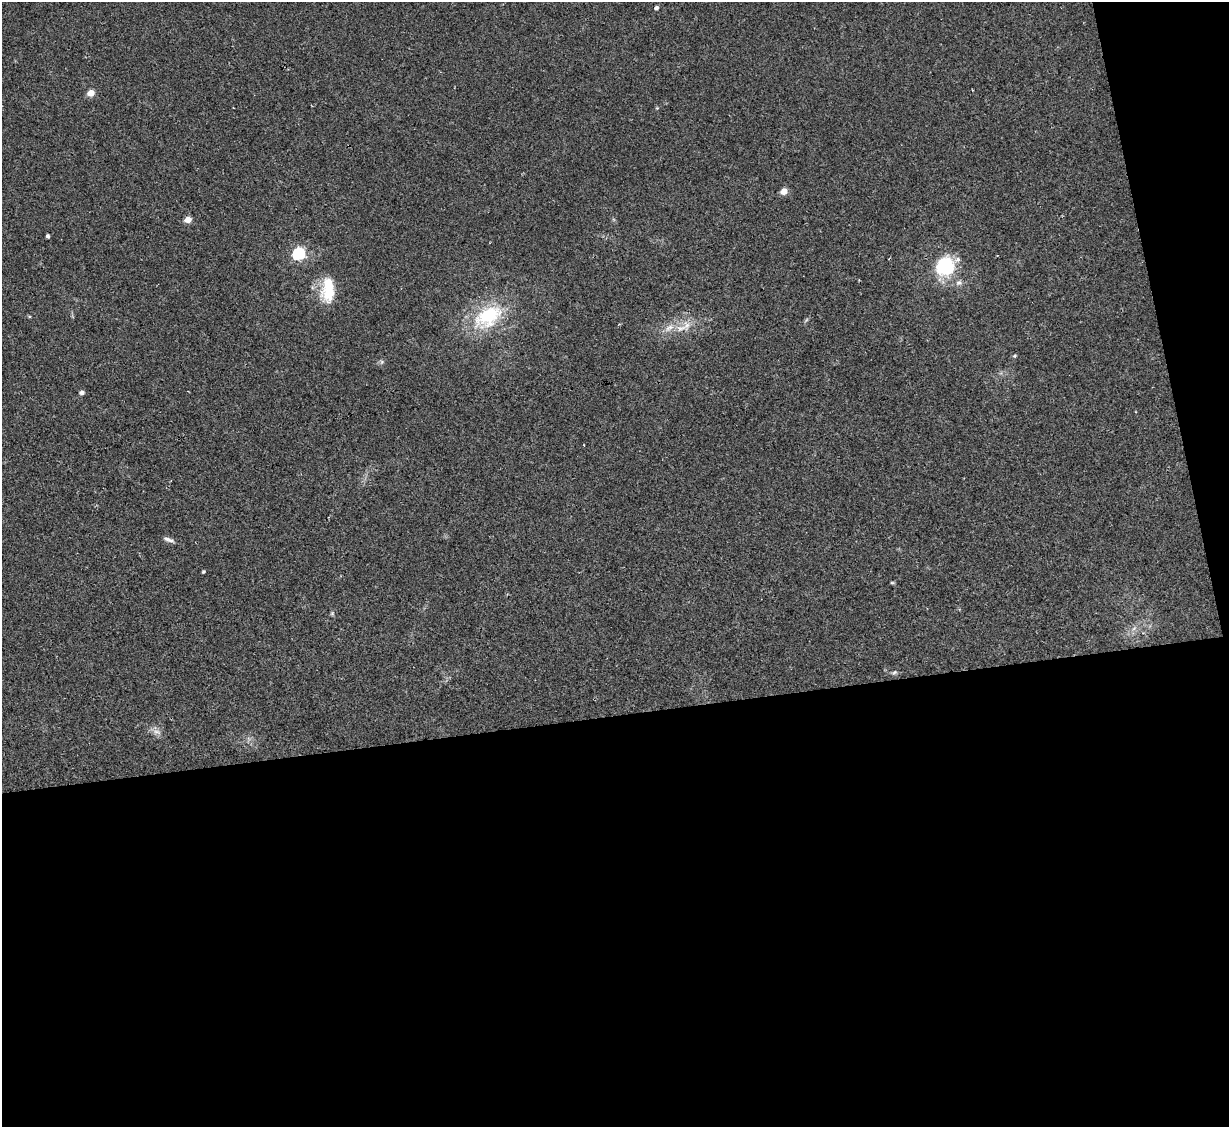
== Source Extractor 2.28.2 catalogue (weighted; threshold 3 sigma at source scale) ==
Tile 16 of 4 x 4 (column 4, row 4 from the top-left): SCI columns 3682-4908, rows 252-1376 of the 4908 x 4890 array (HDU 1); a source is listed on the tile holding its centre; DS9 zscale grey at full resolution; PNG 1231 x 1129 px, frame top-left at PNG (2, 2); no overlay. Shown black and unused: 40% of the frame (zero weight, under 2 of 3 exposures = <1% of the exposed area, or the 3 px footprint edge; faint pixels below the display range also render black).
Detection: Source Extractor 2.28.2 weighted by HDU 2 'WHT'; one run over the whole footprint, this tile lists its part. Background 0.0692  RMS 0.0091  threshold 0.0411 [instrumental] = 3 sigma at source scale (4.5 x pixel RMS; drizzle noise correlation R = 1.50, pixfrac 1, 0.05/0.05 arcsec/px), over >= 5 px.
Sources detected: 25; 3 inside a brighter listed object's ellipse — not listed separately; the other 22 listed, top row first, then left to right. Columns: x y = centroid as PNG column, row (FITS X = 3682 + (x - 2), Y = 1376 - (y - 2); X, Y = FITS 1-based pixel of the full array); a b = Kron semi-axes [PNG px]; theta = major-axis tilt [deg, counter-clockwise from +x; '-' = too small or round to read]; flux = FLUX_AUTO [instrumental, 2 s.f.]
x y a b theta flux
656 8 4 4 - 3
91 93 5 4 - 16
657 108 4 4 - 0.82
784 191 5 4 - 14
188 220 5 4 - 15
48 236 4 3 - 1.7
299 254 6 5 - 150
945 267 21 19 54 51
959 283 8 7 - 3.2
328 290 32 15 88 30
488 316 38 23 35 63
681 328 17 8 15 9.7
1015 356 5 4 - 1.2
382 362 7 4 89 1.5
82 393 6 4 1 2.7
169 540 16 5 -19 3.9
203 572 3 3 - 1.3
892 583 6 4 0 0.95
332 613 6 5 - 1.3
1134 628 7 4 20 2.1
894 672 8 4 21 1.7
157 732 13 6 -11 4.8